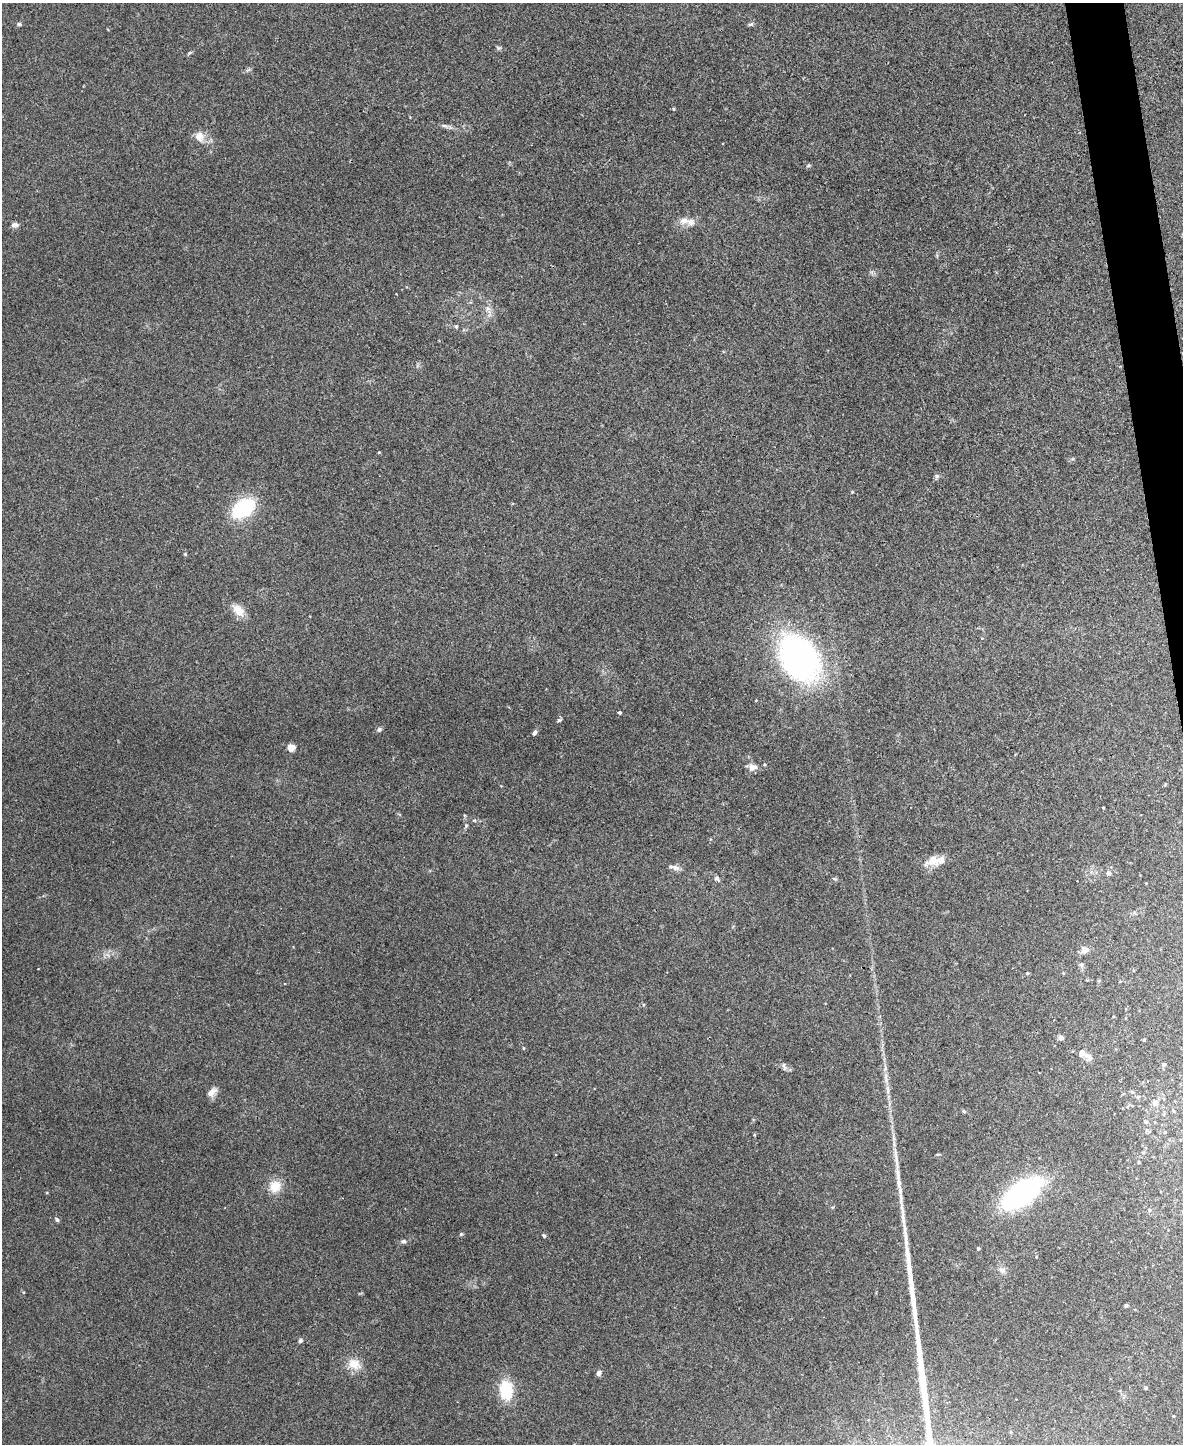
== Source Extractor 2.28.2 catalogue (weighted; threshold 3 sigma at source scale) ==
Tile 6 of 4 x 3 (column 2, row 2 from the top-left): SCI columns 1182-2362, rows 1577-3018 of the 4724 x 4706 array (HDU 1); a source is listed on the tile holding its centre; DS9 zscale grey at full resolution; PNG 1185 x 1446 px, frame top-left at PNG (2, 3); no overlay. Shown black and unused: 2% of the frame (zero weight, under 3 of 4 exposures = <1% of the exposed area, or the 3 px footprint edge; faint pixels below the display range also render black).
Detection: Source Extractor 2.28.2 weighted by HDU 2 'WHT'; one run over the whole footprint, this tile lists its part. Background 0.0469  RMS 0.0052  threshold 0.0232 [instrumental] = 3 sigma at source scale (4.5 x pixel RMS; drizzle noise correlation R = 1.50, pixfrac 1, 0.05/0.05 arcsec/px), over >= 5 px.
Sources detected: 67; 4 inside a brighter listed object's ellipse — not listed separately; the other 63 listed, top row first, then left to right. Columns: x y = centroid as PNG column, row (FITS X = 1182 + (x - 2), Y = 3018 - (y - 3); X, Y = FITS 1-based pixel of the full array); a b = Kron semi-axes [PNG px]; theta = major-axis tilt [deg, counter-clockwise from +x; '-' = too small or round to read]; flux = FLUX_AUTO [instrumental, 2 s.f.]
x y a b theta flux
19 24 5 4 - 1.1
751 24 8 4 26 0.86
498 48 7 4 -55 0.8
189 53 7 4 31 0.69
674 109 4 4 - 0.51
445 126 9 5 -12 1.4
199 137 15 12 -86 4.6
684 220 12 9 9 3.8
15 225 9 6 6 1.8
488 308 7 6 - 1.7
456 327 5 5 - 0.66
379 452 3 3 - 0.41
937 476 6 5 - 0.98
852 492 4 4 - 0.41
243 508 24 15 36 35
185 554 5 4 - 0.52
238 610 15 10 -45 6.5
799 658 45 32 -58 140
620 712 4 3 - 0.9
559 720 6 4 41 0.82
379 729 7 5 50 1
534 733 7 4 62 1.3
291 747 5 5 - 8.8
764 764 5 4 - 0.58
752 767 9 7 2 3.7
1103 808 4 2 - 0.34
466 826 5 5 - 0.63
934 860 21 13 9 7.7
675 868 10 7 -20 2.3
1108 873 6 6 - 1.8
717 878 7 6 - 1.2
1084 950 9 8 - 2.9
1081 965 7 6 - 1.1
1027 973 4 4 - 0.63
1060 1038 7 5 -29 1.6
1144 1040 5 3 - 0.43
523 1048 5 3 - 0.43
1081 1054 9 7 48 2.7
1090 1058 8 8 - 1.8
1163 1064 4 3 - 1.9
212 1092 14 7 38 3.3
1132 1092 6 4 -2 0.6
1138 1097 5 5 - 0.71
1155 1103 6 5 - 3.6
964 1111 5 4 - 0.68
1173 1111 5 3 - 0.51
1165 1132 5 4 - 0.49
1138 1162 4 3 - 0.45
898 1180 38 6 -83 8.3
275 1186 14 13 - 8
1021 1193 37 17 36 96
57 1220 6 4 -46 1
461 1234 5 5 - 0.67
544 1235 6 4 -48 0.76
403 1241 8 5 0 1.2
978 1248 4 3 - 0.82
1002 1270 10 7 -25 2.1
1126 1305 4 3 - 1.2
300 1340 5 5 - 1
354 1364 18 13 -31 7
599 1373 7 5 62 1.6
1146 1388 4 4 - 0.57
506 1390 14 10 -85 25